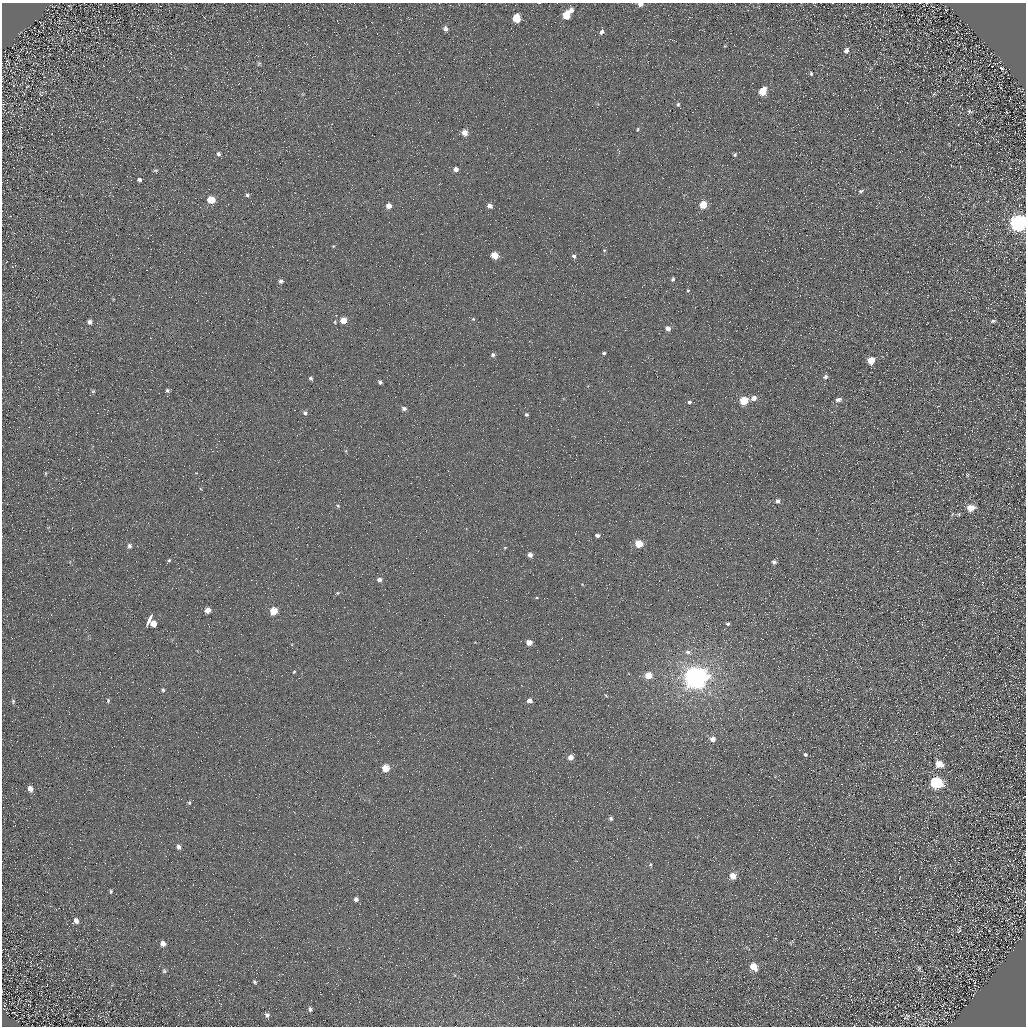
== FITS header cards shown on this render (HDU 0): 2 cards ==
NAXIS1  =                 1024 / Required FITS header
NAXIS2  =                 1024 / Required FITS header

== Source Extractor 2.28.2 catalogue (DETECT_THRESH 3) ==
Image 1024 x 1024 px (HDU 0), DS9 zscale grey, 1 PNG px = 1 image px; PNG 1028 x 1028 px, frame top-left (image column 1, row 1024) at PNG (2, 3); no overlay
Background 4.99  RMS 8.8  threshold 26.4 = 3 sigma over >= 5 px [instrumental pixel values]
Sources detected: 117; all 117 listed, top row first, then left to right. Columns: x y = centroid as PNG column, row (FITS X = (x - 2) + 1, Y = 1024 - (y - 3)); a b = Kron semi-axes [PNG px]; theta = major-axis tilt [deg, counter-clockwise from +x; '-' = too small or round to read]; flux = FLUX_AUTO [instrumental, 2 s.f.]
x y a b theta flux
640 4 5 4 - 3100
570 10 7 6 - 3400
566 15 6 5 - 13000
516 18 6 5 - 18000
446 29 5 5 - 1700
601 32 7 5 58 2100
62 40 4 2 - 370
725 46 4 4 - 590
846 51 7 6 - 2100
259 63 7 4 52 920
1001 68 5 3 - 740
811 74 5 4 - 930
763 91 6 5 - 15000
678 104 6 4 89 1100
969 111 7 4 -22 1000
637 129 6 3 81 700
464 132 5 5 - 4900
218 154 5 5 - 1200
735 155 5 4 - 850
456 169 5 4 - 2700
155 170 7 3 0 780
139 180 4 4 - 1200
861 191 6 5 - 1300
247 195 5 4 - 960
211 200 5 5 - 12000
703 205 5 5 - 16000
389 206 5 5 - 3900
490 206 5 4 - 2900
679 222 2 2 - 330
1018 223 9 7 27 350000
333 246 4 3 - 500
604 250 5 5 - 720
494 255 5 5 - 11000
574 256 6 5 - 1800
673 279 5 4 - 1300
281 281 5 4 - 1500
688 290 5 4 - 750
473 319 5 5 - 820
343 320 5 5 - 7100
993 321 7 4 9 1100
90 322 6 5 - 2100
668 328 5 5 - 3300
604 353 4 3 - 920
493 355 5 4 - 1400
871 361 5 5 - 12000
825 377 6 5 - 1700
311 378 5 4 - 960
380 382 4 3 - 1300
167 390 5 5 - 1300
93 391 6 5 - 980
754 398 6 5 - 3700
838 399 7 5 8 2500
744 401 5 5 - 22000
689 402 4 4 - 1200
404 408 5 4 - 1600
305 413 5 5 - 1600
526 415 4 4 - 910
46 473 5 3 - 560
967 475 6 5 - 880
777 501 5 5 - 1900
338 506 5 4 - 920
971 508 8 6 13 8300
952 514 6 3 70 730
959 514 6 5 - 830
597 535 4 3 - 1800
639 543 5 5 - 18000
129 546 7 6 - 1900
505 548 4 4 - 550
530 555 5 4 - 2800
169 560 5 4 - 870
774 562 5 4 - 1700
379 579 5 4 - 2100
982 583 4 2 - 290
582 584 5 3 - 420
338 593 5 4 - 800
537 598 4 3 - 560
208 610 5 5 - 5000
273 611 5 5 - 14000
150 618 9 3 65 16000
153 623 5 5 - 6400
728 624 4 4 - 1200
529 642 5 4 - 5200
688 652 7 6 - 2000
294 672 4 3 - 650
648 675 5 5 - 11000
696 678 8 7 - 840000
163 690 5 4 - 940
606 695 4 3 - 580
108 700 5 4 - 970
529 700 5 4 - 3400
13 701 6 5 - 900
712 739 6 5 - 3600
805 754 5 4 - 1100
570 757 5 5 - 4500
939 764 7 6 - 8700
385 768 5 5 - 12000
936 782 8 6 -24 73000
30 789 7 5 -68 3100
189 803 6 4 89 740
611 818 4 4 - 1200
178 847 5 4 - 1900
650 864 5 4 - 800
733 876 6 5 - 7600
986 884 2 2 - 290
111 891 5 4 - 830
356 899 6 5 - 2100
76 921 7 6 - 2500
959 930 10 4 78 940
163 943 6 5 - 3000
753 967 6 5 - 12000
919 968 6 4 71 900
164 971 6 5 - 1000
255 982 5 3 - 840
974 983 4 2 - 400
310 1009 5 5 - 1300
267 1015 6 5 - 1500
907 1016 8 6 73 1200
At the frame edge (FLAGS 8, measured only in part): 2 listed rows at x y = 640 4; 1018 223